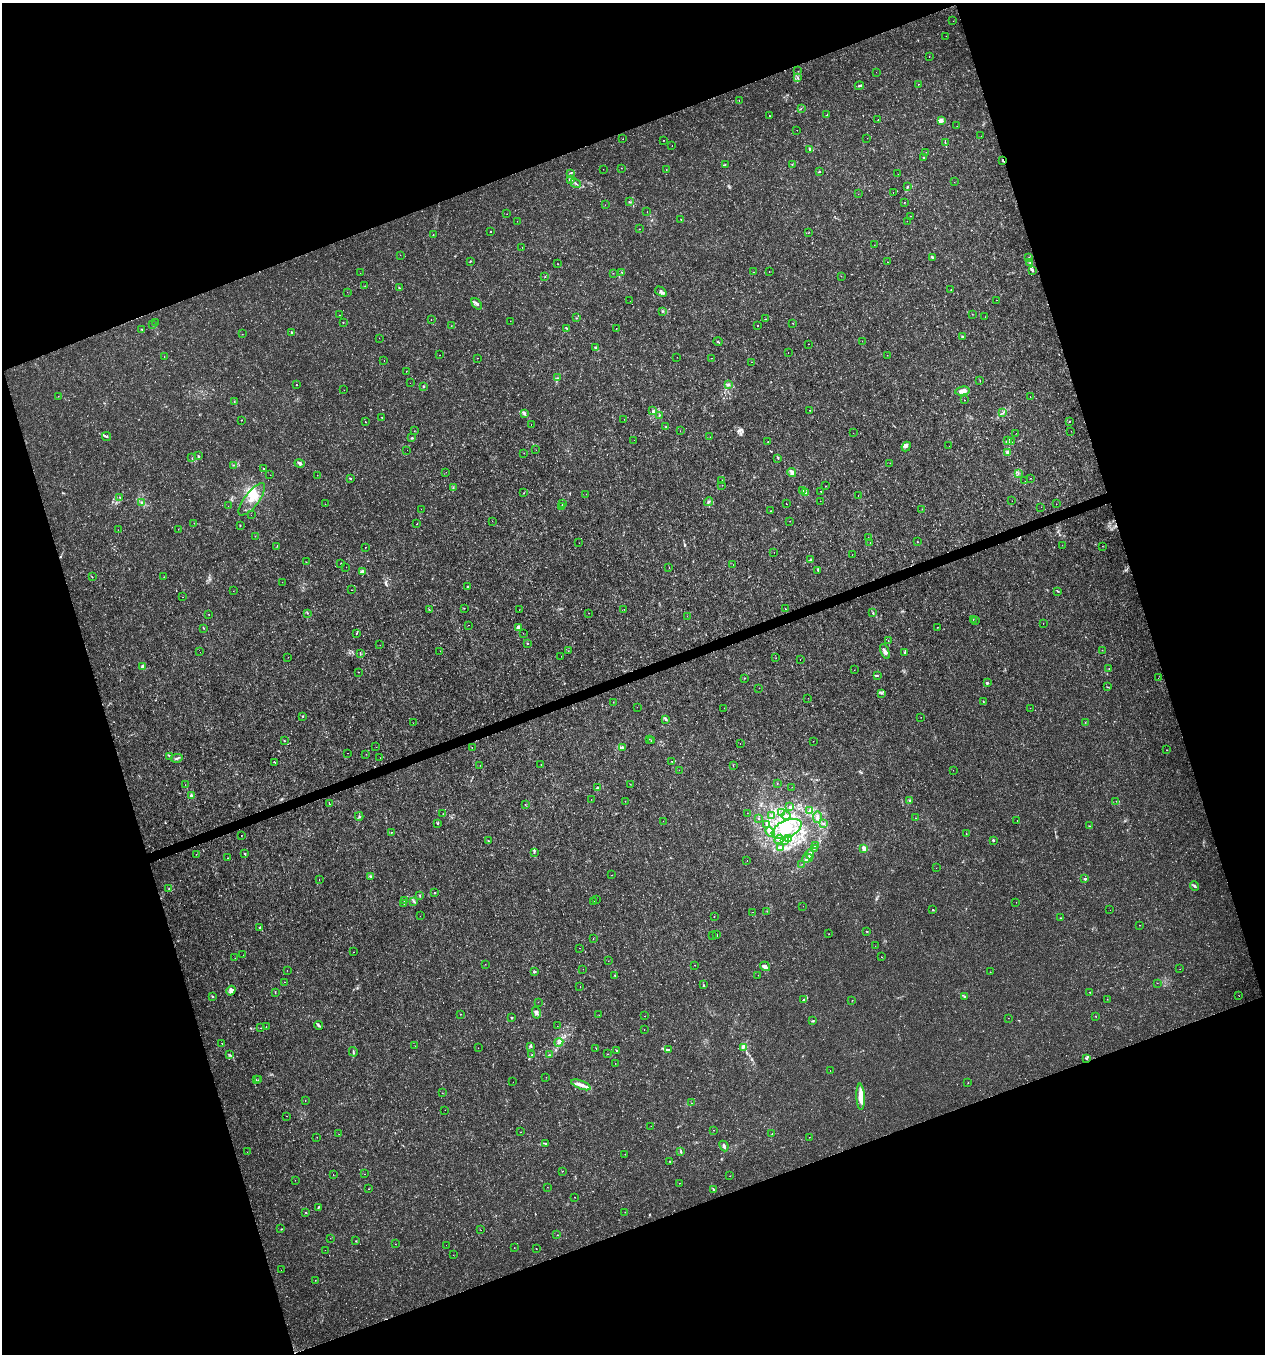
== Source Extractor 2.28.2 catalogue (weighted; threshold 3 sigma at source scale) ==
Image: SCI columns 121-5169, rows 1-5406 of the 5236 x 5408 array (HDU 1 of 3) = the unmasked area's bounding box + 8 px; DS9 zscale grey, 4 x 4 block average (1 PNG px = mean of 4 x 4 image px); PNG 1267 x 1356 px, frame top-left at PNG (2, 3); each listed source drawn as its Kron ellipse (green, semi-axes under 4 px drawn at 4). Shown black and unused: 39% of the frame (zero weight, under 3 of 4 exposures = <1% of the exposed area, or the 3 px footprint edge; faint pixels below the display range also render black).
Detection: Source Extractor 2.28.2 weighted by HDU 2 'WHT'. Background 0.00101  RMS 9.7e-04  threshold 0.00435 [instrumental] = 3 sigma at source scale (4.5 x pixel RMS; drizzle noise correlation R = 1.50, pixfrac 1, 0.0396/0.0396 arcsec/px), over >= 5 px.
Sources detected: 559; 6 too faint to see at this stretch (4 x 4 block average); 2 inside a brighter object's white glare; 11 cosmic-ray / hot-pixel residue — neither listed nor drawn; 13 coinciding with a brighter row at this scale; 21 inside a brighter listed object's ellipse — not listed separately; of the other 506, all 500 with FLUX_AUTO >= 0.0765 (the completeness limit of this list) listed and drawn (6 fainter detections not listed), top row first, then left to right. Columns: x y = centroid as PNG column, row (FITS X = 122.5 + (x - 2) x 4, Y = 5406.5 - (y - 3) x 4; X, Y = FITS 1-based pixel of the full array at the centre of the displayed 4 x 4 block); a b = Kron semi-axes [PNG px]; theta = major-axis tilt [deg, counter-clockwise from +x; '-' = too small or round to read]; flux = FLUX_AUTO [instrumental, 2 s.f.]
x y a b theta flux
953 21 2 2 - 0.087
946 36 2 2 - 0.081
929 56 2 2 - 0.2
798 71 2 2 - 0.12
876 72 2 2 - 0.087
798 78 2 2 - 0.49
918 84 2 2 - 0.35
859 86 4 2 - 0.95
739 101 2 2 - 0.18
801 108 2 2 - 0.24
827 115 2 2 - 0.12
769 116 2 2 - 0.21
878 120 2 2 - 0.26
941 121 4 3 - 1.4
957 126 2 2 - 0.095
797 130 2 2 - 0.19
981 136 2 2 - 0.21
867 138 2 2 - 0.082
623 139 2 2 - 0.23
663 140 2 2 - 0.22
945 142 2 2 - 0.35
672 146 2 2 - 0.27
810 149 2 2 - 0.82
926 152 2 2 - 0.11
923 157 2 2 - 0.56
1002 160 2 2 - 0.47
792 164 2 2 - 0.32
725 165 2 2 - 0.18
621 168 2 2 - 0.17
603 169 2 2 - 0.16
666 170 2 2 - 0.12
819 171 2 2 - 0.34
570 173 4 2 - 0.66
898 174 2 2 - 0.11
571 180 2 2 - 0.43
954 182 2 2 - 0.16
576 183 5 2 - 0.84
907 187 4 2 - 0.59
893 192 2 2 - 0.14
858 194 2 2 - 0.089
629 202 3 2 - 0.46
904 203 2 2 - 0.23
605 205 2 2 - 0.67
647 212 2 2 - 0.11
507 214 2 2 - 0.11
910 216 2 2 - 0.19
681 219 2 2 - 0.19
517 221 2 2 - 0.13
907 221 2 2 - 0.18
640 229 2 2 - 0.11
491 232 2 2 - 0.55
809 232 2 2 - 0.12
433 235 2 2 - 0.31
874 245 2 2 - 0.1
522 247 2 2 - 0.21
400 255 2 2 - 0.09
933 257 3 2 - 0.65
1029 258 2 2 - 0.18
470 261 2 2 - 0.42
887 262 2 2 - 0.14
1030 263 2 2 - 0.41
558 264 2 2 - 0.17
1032 270 3 2 - 0.54
769 271 2 2 - 0.19
622 272 2 2 - 0.23
753 272 2 2 - 0.13
360 273 2 2 - 0.088
613 273 2 2 - 0.12
545 276 2 2 - 0.22
841 276 2 2 - 0.11
365 286 2 2 - 0.17
399 288 2 2 - 0.49
951 290 2 2 - 0.32
347 292 2 2 - 0.077
661 292 6 3 -35 1.8
996 300 2 2 - 0.8
630 301 2 2 - 0.14
477 304 7 3 -51 1.9
662 311 2 2 - 0.38
972 314 2 2 - 0.15
339 315 2 2 - 0.21
985 317 2 2 - 0.13
576 318 2 2 - 0.24
431 319 2 2 - 0.11
766 319 2 2 - 0.19
510 321 2 2 - 0.14
156 322 2 2 - 0.11
343 322 2 2 - 0.22
793 323 2 2 - 0.33
153 324 2 2 - 0.12
757 325 2 2 - 0.58
451 326 2 2 - 0.15
566 328 2 2 - 0.32
616 328 2 2 - 0.32
141 329 2 2 - 0.25
292 332 2 2 - 0.71
242 334 2 2 - 0.11
963 337 3 2 - 0.82
379 338 2 2 - 0.23
862 341 2 2 - 0.12
718 342 4 2 - 0.53
808 344 2 2 - 0.13
595 347 4 2 - 0.53
788 352 2 2 - 0.15
440 355 2 2 - 0.2
887 355 2 2 - 0.16
164 357 2 2 - 0.093
677 357 2 2 - 0.21
477 358 2 2 - 0.26
711 358 2 2 - 0.14
384 360 2 2 - 0.13
751 362 2 2 - 0.18
406 371 2 2 - 0.14
558 378 2 2 - 0.23
980 380 2 2 - 0.37
410 383 2 2 - 0.081
728 384 2 2 - 0.55
296 385 2 2 - 0.47
424 387 2 2 - 0.47
344 390 2 2 - 0.2
962 391 7 3 10 4.6
58 396 2 2 - 0.091
1030 397 2 2 - 0.23
964 400 2 2 - 0.18
234 402 2 2 - 0.18
809 410 2 2 - 0.25
653 411 3 2 - 0.57
1003 412 3 2 - 0.48
525 414 3 2 - 0.84
659 415 2 2 - 0.41
382 417 2 2 - 0.41
624 419 2 2 - 0.096
241 420 2 2 - 0.27
1069 421 2 2 - 0.2
365 422 2 2 - 0.39
531 425 2 2 - 0.11
666 427 2 2 - 0.2
414 431 2 2 - 0.14
680 431 2 2 - 0.1
1071 431 2 2 - 0.12
853 433 2 2 - 0.083
1016 433 2 2 - 0.18
106 437 5 2 - 0.83
710 437 2 2 - 0.22
412 438 3 2 - 0.64
634 440 2 2 - 0.087
1008 440 4 2 - 0.79
768 442 2 2 - 0.31
1011 442 2 2 - 0.24
949 446 2 2 - 0.12
906 447 5 3 - 1.2
407 450 2 2 - 0.11
536 450 2 2 - 0.13
1008 452 4 3 - 2.2
524 453 2 2 - 0.092
198 456 3 2 - 0.59
192 458 2 2 - 0.17
778 458 2 2 - 0.46
300 463 5 3 - 1.4
890 463 2 2 - 0.12
233 465 2 2 - 0.23
264 468 2 2 - 0.39
446 472 2 2 - 0.16
792 472 4 2 - 4.5
1018 473 2 2 - 0.25
270 475 2 2 - 0.12
317 475 2 2 - 0.16
1030 478 2 2 - 0.12
350 479 2 2 - 0.57
721 480 2 2 - 0.19
1025 481 2 2 - 0.32
722 485 2 2 - 0.12
825 486 2 2 - 0.2
453 488 3 2 - 0.51
803 490 2 2 - 0.39
821 491 2 2 - 0.24
805 492 2 2 - 0.41
524 493 2 2 - 0.14
586 494 2 2 - 0.23
858 495 2 2 - 0.16
119 497 2 2 - 0.23
252 499 19 7 52 8
820 501 2 2 - 0.11
1012 501 2 2 - 0.11
708 502 4 2 - 0.92
141 503 3 2 - 0.43
562 503 2 2 - 0.44
325 504 2 2 - 0.16
786 504 2 2 - 0.44
1057 504 2 2 - 0.11
228 506 2 2 - 0.12
562 506 3 2 - 0.42
1041 507 2 2 - 0.23
421 509 2 2 - 0.17
922 509 2 2 - 0.15
771 511 2 2 - 0.37
251 515 2 2 - 0.092
492 521 2 2 - 0.11
790 521 2 2 - 0.17
194 523 2 2 - 0.16
417 524 2 2 - 0.21
240 525 2 2 - 0.45
178 529 2 2 - 0.14
118 530 2 2 - 0.09
255 536 2 2 - 0.18
868 537 2 2 - 0.18
917 542 2 2 - 0.28
579 543 2 2 - 0.11
870 543 2 2 - 0.12
1062 545 2 2 - 0.17
277 546 2 2 - 0.3
1102 546 2 2 - 0.21
366 547 2 2 - 0.23
774 552 2 2 - 0.13
852 554 2 2 - 0.087
811 560 4 2 - 0.81
306 562 2 2 - 0.16
341 563 2 2 - 0.32
733 565 2 2 - 0.097
346 567 2 2 - 0.09
669 567 2 2 - 0.62
818 570 3 2 - 0.55
362 572 4 3 - 1.2
92 577 2 2 - 0.25
164 577 2 2 - 0.097
282 582 2 2 - 0.12
468 587 3 2 - 0.5
352 590 2 2 - 0.22
233 591 2 2 - 0.1
1057 591 3 2 - 0.56
182 597 2 2 - 0.13
464 608 2 2 - 0.21
624 609 2 2 - 0.16
785 609 2 2 - 0.45
429 610 2 2 - 0.1
519 610 2 2 - 0.12
307 613 2 2 - 0.27
589 613 2 2 - 0.15
873 613 2 2 - 0.38
209 614 2 2 - 0.14
687 616 2 2 - 0.19
973 619 2 2 - 0.17
976 621 2 2 - 0.12
1043 623 2 2 - 0.13
468 625 2 2 - 0.16
937 627 2 2 - 0.16
203 628 2 2 - 0.32
518 628 3 2 - 3.9
356 633 2 2 - 0.21
523 633 2 2 - 0.17
888 641 3 2 - 0.17
527 643 2 2 - 0.45
380 645 2 2 - 0.11
1102 650 2 2 - 0.17
440 651 2 2 - 0.17
568 651 2 2 - 0.18
885 651 8 2 -67 1.9
200 652 2 2 - 0.11
905 652 2 2 - 1.3
360 654 3 2 - 0.33
561 656 2 2 - 0.12
288 657 2 2 - 0.11
776 658 2 2 - 0.14
800 659 2 2 - 0.11
143 666 4 2 - 2.2
1109 669 2 2 - 0.18
854 670 2 2 - 0.12
358 672 2 2 - 0.13
877 675 2 2 - 0.24
744 678 2 2 - 0.29
1158 678 2 2 - 0.14
987 683 2 2 - 1.5
1108 687 3 2 - 0.27
759 688 2 2 - 0.13
882 693 2 2 - 0.36
808 698 2 2 - 0.44
983 701 2 2 - 0.31
613 702 2 2 - 0.16
637 707 2 2 - 0.13
724 708 2 2 - 0.13
1030 708 2 2 - 0.1
303 716 2 2 - 0.54
921 717 2 2 - 0.14
666 719 3 2 - 0.75
1085 722 2 2 - 0.22
413 723 2 2 - 0.13
649 739 2 2 - 0.16
652 740 2 2 - 1.1
284 741 2 2 - 0.4
813 741 2 2 - 0.16
740 743 2 2 - 0.15
376 747 2 2 - 0.15
622 747 3 2 - 0.54
472 748 2 2 - 0.64
1167 750 2 2 - 0.2
347 753 2 2 - 0.17
366 754 2 2 - 0.14
170 756 3 2 - 0.64
177 758 6 2 14 1
380 758 2 2 - 0.082
671 761 2 2 - 0.32
275 762 2 2 - 0.53
480 765 2 2 - 0.13
541 765 2 2 - 0.13
733 765 2 2 - 0.13
679 770 2 2 - 0.1
953 770 2 2 - 0.094
777 783 2 2 - 0.17
630 784 2 2 - 0.11
185 785 2 2 - 0.22
598 787 3 2 - 0.6
792 787 2 2 - 0.1
191 796 3 2 - 1.2
591 799 2 2 - 0.13
625 801 2 2 - 0.11
910 801 3 2 - 0.61
1116 801 2 2 - 0.18
329 804 2 2 - 0.38
525 804 2 2 - 0.15
790 807 3 2 - 0.44
810 811 3 2 - 0.81
782 812 2 2 - 0.29
747 813 2 2 - 0.11
443 814 2 2 - 0.19
772 815 2 2 - 0.21
359 816 4 2 - 0.56
786 816 4 3 - 1.1
817 817 6 3 85 1.4
915 818 2 2 - 0.097
759 819 2 2 - 0.55
663 821 2 2 - 0.15
1017 821 2 2 - 0.4
824 823 2 2 - 0.24
438 824 3 2 - 0.53
767 825 2 2 - 0.62
1090 826 2 2 - 0.26
787 829 16 8 24 14
391 832 2 2 - 0.32
770 832 5 3 - 2.1
966 834 2 2 - 0.22
241 835 2 2 - 0.51
779 839 5 3 - 1.8
789 839 4 2 - 0.7
785 840 2 2 - 0.31
993 840 3 2 - 0.57
488 841 2 2 - 0.21
815 845 2 2 - 0.5
780 847 3 2 - 0.69
814 848 3 2 - 0.61
864 848 2 2 - 13
534 852 2 2 - 0.3
196 854 2 2 - 0.16
245 854 3 2 - 0.46
810 854 5 3 - 1.7
228 858 2 2 - 0.29
807 858 5 3 - 1.9
747 861 2 2 - 0.37
802 864 2 2 - 0.14
936 868 2 2 - 0.11
612 875 2 2 - 0.19
371 876 3 2 - 0.73
319 879 2 2 - 0.15
1085 879 2 2 - 2.4
1194 886 5 2 - 1
169 889 2 2 - 0.22
434 893 2 2 - 0.57
420 895 2 2 - 0.21
596 899 2 2 - 0.14
404 900 2 2 - 0.27
413 901 2 2 - 0.2
594 901 2 2 - 0.13
1016 902 2 2 - 0.25
404 903 2 2 - 0.2
803 906 2 2 - 0.12
933 910 2 2 - 0.35
1110 910 2 2 - 0.12
767 911 2 2 - 0.18
752 912 2 2 - 0.1
420 916 2 2 - 0.079
714 916 2 2 - 0.15
1060 918 2 2 - 0.31
1139 925 2 2 - 0.23
259 927 3 2 - 0.36
866 931 3 2 - 0.33
716 934 2 2 - 0.2
829 934 2 2 - 0.13
712 935 2 2 - 0.36
593 938 2 2 - 0.15
875 946 2 2 - 0.11
579 948 2 2 - 0.11
353 952 2 2 - 0.26
243 955 2 2 - 0.09
881 957 2 2 - 0.33
235 958 2 2 - 0.16
608 961 2 2 - 0.098
485 964 2 2 - 0.13
695 965 2 2 - 0.1
765 966 5 3 - 2
583 969 2 2 - 0.14
1180 969 2 2 - 0.12
287 970 2 2 - 0.15
535 971 4 2 - 0.36
990 972 2 2 - 0.22
615 975 2 2 - 0.34
758 975 2 2 - 0.2
284 982 2 2 - 0.13
1157 983 2 2 - 0.12
703 985 2 2 - 0.45
580 987 2 2 - 0.15
231 991 5 3 - 1.5
275 992 3 2 - 0.35
1090 992 2 2 - 0.24
213 996 2 2 - 0.37
1239 996 2 2 - 0.15
964 997 2 2 - 0.4
1107 999 2 2 - 0.18
803 1000 3 2 - 0.59
852 1000 2 2 - 0.14
538 1002 2 2 - 0.13
536 1013 6 4 -74 2
460 1014 2 2 - 0.2
599 1015 2 2 - 0.093
645 1016 2 2 - 0.21
1095 1016 2 2 - 0.18
512 1018 2 2 - 2.3
1008 1018 2 2 - 0.11
812 1021 4 2 - 0.51
319 1025 4 2 - 0.93
266 1026 2 2 - 0.16
557 1026 2 2 - 0.14
260 1028 2 2 - 0.14
644 1029 2 2 - 0.2
559 1042 4 2 - 1
222 1043 2 2 - 0.29
415 1046 2 2 - 0.099
531 1046 3 2 - 0.72
743 1047 3 2 - 0.65
478 1048 2 2 - 0.13
596 1048 2 2 - 0.15
616 1050 2 2 - 0.42
668 1050 4 2 - 0.74
353 1052 5 2 - 0.59
607 1054 2 2 - 0.29
230 1055 3 2 - 0.35
531 1055 2 2 - 0.22
549 1055 2 2 - 0.38
1086 1059 4 2 - 0.75
615 1063 2 2 - 0.14
830 1070 2 2 - 0.2
546 1077 2 2 - 0.087
256 1080 2 2 - 0.2
259 1080 2 2 - 0.22
513 1082 2 2 - 0.16
968 1083 2 2 - 0.33
581 1085 10 4 -21 3.8
442 1093 2 2 - 0.16
861 1097 13 4 -87 8.2
305 1101 2 2 - 0.15
691 1103 2 2 - 0.27
445 1110 2 2 - 0.11
287 1116 2 2 - 0.14
651 1126 2 2 - 0.084
713 1130 2 2 - 0.1
521 1132 2 2 - 0.14
339 1134 2 2 - 0.11
772 1134 2 2 - 0.16
317 1137 2 2 - 0.15
809 1137 2 2 - 0.22
546 1144 2 2 - 0.39
724 1146 5 3 - 1.3
247 1152 2 2 - 0.11
681 1152 4 2 - 0.72
625 1154 2 2 - 0.099
670 1161 3 2 - 0.38
562 1171 2 2 - 0.19
364 1174 2 2 - 0.12
333 1175 2 2 - 0.43
730 1176 2 2 - 0.099
295 1180 2 2 - 0.14
679 1183 2 2 - 0.28
547 1187 2 2 - 0.098
368 1189 2 2 - 0.17
714 1190 3 2 - 0.66
574 1197 2 2 - 0.32
318 1208 3 2 - 0.58
625 1212 2 2 - 0.19
306 1213 3 2 - 0.32
281 1229 2 2 - 0.25
481 1230 2 2 - 0.1
557 1235 2 2 - 0.22
330 1238 2 2 - 0.081
356 1241 2 2 - 0.27
395 1244 2 2 - 0.13
446 1245 2 2 - 0.079
514 1248 2 2 - 0.22
536 1249 2 2 - 0.2
325 1250 2 2 - 0.13
453 1255 2 2 - 0.11
281 1270 2 2 - 0.23
315 1280 2 2 - 0.2
Overlapping masked pixels (flux is a lower limit): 1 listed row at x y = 1002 160
Diffuse or blended objects may show on this block-average render without a row.